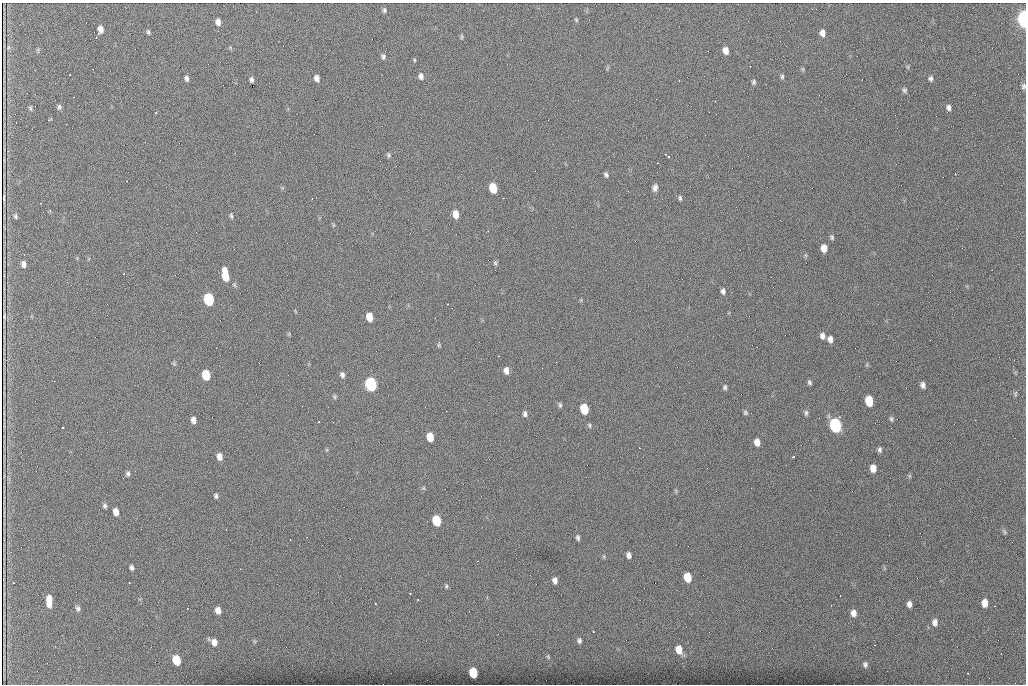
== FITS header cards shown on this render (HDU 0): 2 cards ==
NAXIS1  =                 1024 /fastest changing axis
NAXIS2  =                  682 /next to fastest changing axis

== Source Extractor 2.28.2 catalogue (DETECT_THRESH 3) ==
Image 1024 x 682 px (HDU 0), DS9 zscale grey, 1 PNG px = 1 image px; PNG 1028 x 686 px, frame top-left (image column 1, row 682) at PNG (2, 3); no overlay
Background 1400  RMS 26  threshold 78.4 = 3 sigma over >= 5 px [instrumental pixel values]
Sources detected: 124; all 124 listed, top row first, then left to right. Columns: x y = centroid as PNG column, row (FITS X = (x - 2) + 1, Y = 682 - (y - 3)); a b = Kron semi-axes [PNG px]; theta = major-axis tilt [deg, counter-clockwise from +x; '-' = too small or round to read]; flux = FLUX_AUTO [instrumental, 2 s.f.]
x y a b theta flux
384 10 6 5 - 3400
256 12 2 2 - 870
1024 19 8 4 -86 720000
576 20 5 4 - 2100
218 22 7 5 -79 9300
101 29 7 6 - 11000
148 32 7 5 -72 3100
98 33 2 2 - 1900
822 33 7 6 - 9900
462 37 8 4 90 2400
8 47 6 3 -73 1600
726 50 7 5 -73 13000
383 56 6 5 - 4200
414 60 5 3 - 1700
908 67 6 4 -71 2300
803 69 6 4 -72 2200
421 76 7 6 - 6700
782 76 6 5 - 3100
187 78 6 4 -79 5000
317 78 6 5 - 8000
930 79 6 6 - 4000
251 80 5 4 - 4500
754 82 6 4 80 3300
1023 86 8 5 78 4200
904 90 6 5 - 3500
59 107 7 5 89 3700
30 108 6 4 -79 2500
948 108 7 5 -80 5700
156 113 3 2 - 1600
16 123 2 2 - 1100
66 124 2 2 - 800
388 155 7 5 -66 3200
668 157 3 3 - 3400
657 163 3 2 - 1500
606 175 6 4 -61 3900
493 188 7 5 -76 58000
655 188 8 5 71 6700
4 197 15 3 90 770
312 198 2 2 - 1100
503 198 3 2 - 2300
680 198 6 4 -83 3000
455 214 7 5 -82 18000
15 216 6 4 -80 2900
231 216 7 4 -77 3000
333 225 6 4 89 2000
488 231 3 2 - 1500
832 237 7 5 -72 3200
824 248 7 5 -83 15000
495 263 6 5 - 2900
23 264 6 5 - 7000
124 273 3 2 - 1500
225 275 11 5 -81 47000
723 291 6 5 - 5400
209 299 7 6 - 210000
447 304 2 2 - 1100
4 316 10 3 90 570
369 317 7 5 -79 27000
822 336 7 6 - 7200
830 339 6 5 - 8700
439 344 7 4 83 2500
498 356 2 2 - 1100
174 364 6 4 -79 2600
506 370 7 5 -84 10000
206 375 7 5 -77 66000
342 375 6 5 - 5300
809 382 5 4 - 3500
371 384 8 6 -77 360000
923 385 6 5 - 6100
725 387 6 5 - 3600
1015 393 8 5 -86 2700
334 397 7 4 -82 2600
869 401 7 6 - 54000
560 405 7 5 -80 3200
584 409 7 6 - 72000
745 412 6 6 - 3300
806 413 9 5 89 4100
525 414 7 5 -78 4900
891 419 7 5 -78 3300
194 420 6 5 - 8100
589 425 7 5 -71 3100
835 425 8 6 -78 410000
63 427 3 3 - 4600
430 437 7 5 -77 31000
757 442 7 5 -84 13000
879 450 7 5 -90 4300
220 456 7 5 -78 11000
793 457 3 3 - 2100
873 468 6 5 - 16000
128 473 6 5 - 4000
909 476 7 4 -90 2300
423 488 6 5 - 2400
216 496 5 4 - 3700
105 506 6 5 - 3700
116 512 6 5 - 14000
436 521 7 6 - 79000
1004 532 9 4 -58 3000
578 538 7 4 -78 4000
290 540 2 2 - 1100
629 555 6 4 -69 6800
604 557 6 4 -72 2000
131 567 6 5 - 4600
687 577 7 6 - 41000
555 580 6 5 - 7500
129 583 2 2 - 1200
446 586 6 4 -87 2600
410 593 3 2 - 1100
49 599 7 6 - 13000
418 600 2 2 - 1300
985 603 7 5 89 19000
49 604 7 5 -79 9800
909 604 6 5 - 7600
78 608 8 6 -75 4800
218 610 6 5 - 12000
853 613 7 6 - 11000
935 622 9 7 85 8800
593 631 3 2 - 3500
579 640 8 6 -74 5000
214 642 9 7 -64 11000
679 650 9 7 -74 22000
548 657 6 5 - 2700
176 660 7 6 - 55000
865 664 6 5 - 4400
473 673 7 6 - 61000
968 673 3 2 - 1500
At the frame edge (FLAGS 8, measured only in part): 2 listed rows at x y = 1024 19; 1023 86

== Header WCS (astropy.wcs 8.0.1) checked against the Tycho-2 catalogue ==
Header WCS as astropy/WCSLIB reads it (CRVAL/CRPIX/CD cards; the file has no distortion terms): RA---TAN/DEC--TAN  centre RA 07:06:07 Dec +31:10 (106.53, +31.16 deg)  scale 1.43 arcsec/px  FOV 24.4' x 16.3'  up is -93 deg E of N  parity flipped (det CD > 0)
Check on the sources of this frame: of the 60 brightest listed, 10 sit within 2.1 arcsec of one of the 16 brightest Tycho-2 stars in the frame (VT <= 12.35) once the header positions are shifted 0.27 arcsec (0.15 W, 0.22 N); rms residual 0.88 arcsec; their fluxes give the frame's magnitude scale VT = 23.71 - 2.5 log10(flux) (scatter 0.25 mag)
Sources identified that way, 10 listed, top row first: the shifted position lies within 2.1 arcsec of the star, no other Tycho-2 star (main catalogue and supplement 1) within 4.2 arcsec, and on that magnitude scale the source's flux lands within +1.5 / -3 mag of the star's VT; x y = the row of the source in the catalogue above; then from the Tycho-2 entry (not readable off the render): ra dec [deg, ICRS J2000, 3 dp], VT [Tycho-2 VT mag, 2 dp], TYC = Tycho-2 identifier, HIP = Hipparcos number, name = IAU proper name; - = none
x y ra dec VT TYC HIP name
1024 19 106.369 +31.359 8.79 2438-636-1 - -
493 188 106.458 +31.151 12.35 2438-728-1 - -
209 299 106.516 +31.041 10.39 2438-398-1 - -
206 375 106.551 +31.041 11.84 2438-663-1 - -
371 384 106.552 +31.106 9.20 2438-180-1 - -
869 401 106.550 +31.305 11.61 2438-184-1 - -
584 409 106.559 +31.192 11.79 2438-1039-1 - -
835 425 106.562 +31.292 10.01 2438-106-1 - -
436 521 106.614 +31.135 11.36 2438-550-1 - -
473 673 106.684 +31.152 11.76 2438-931-1 - -